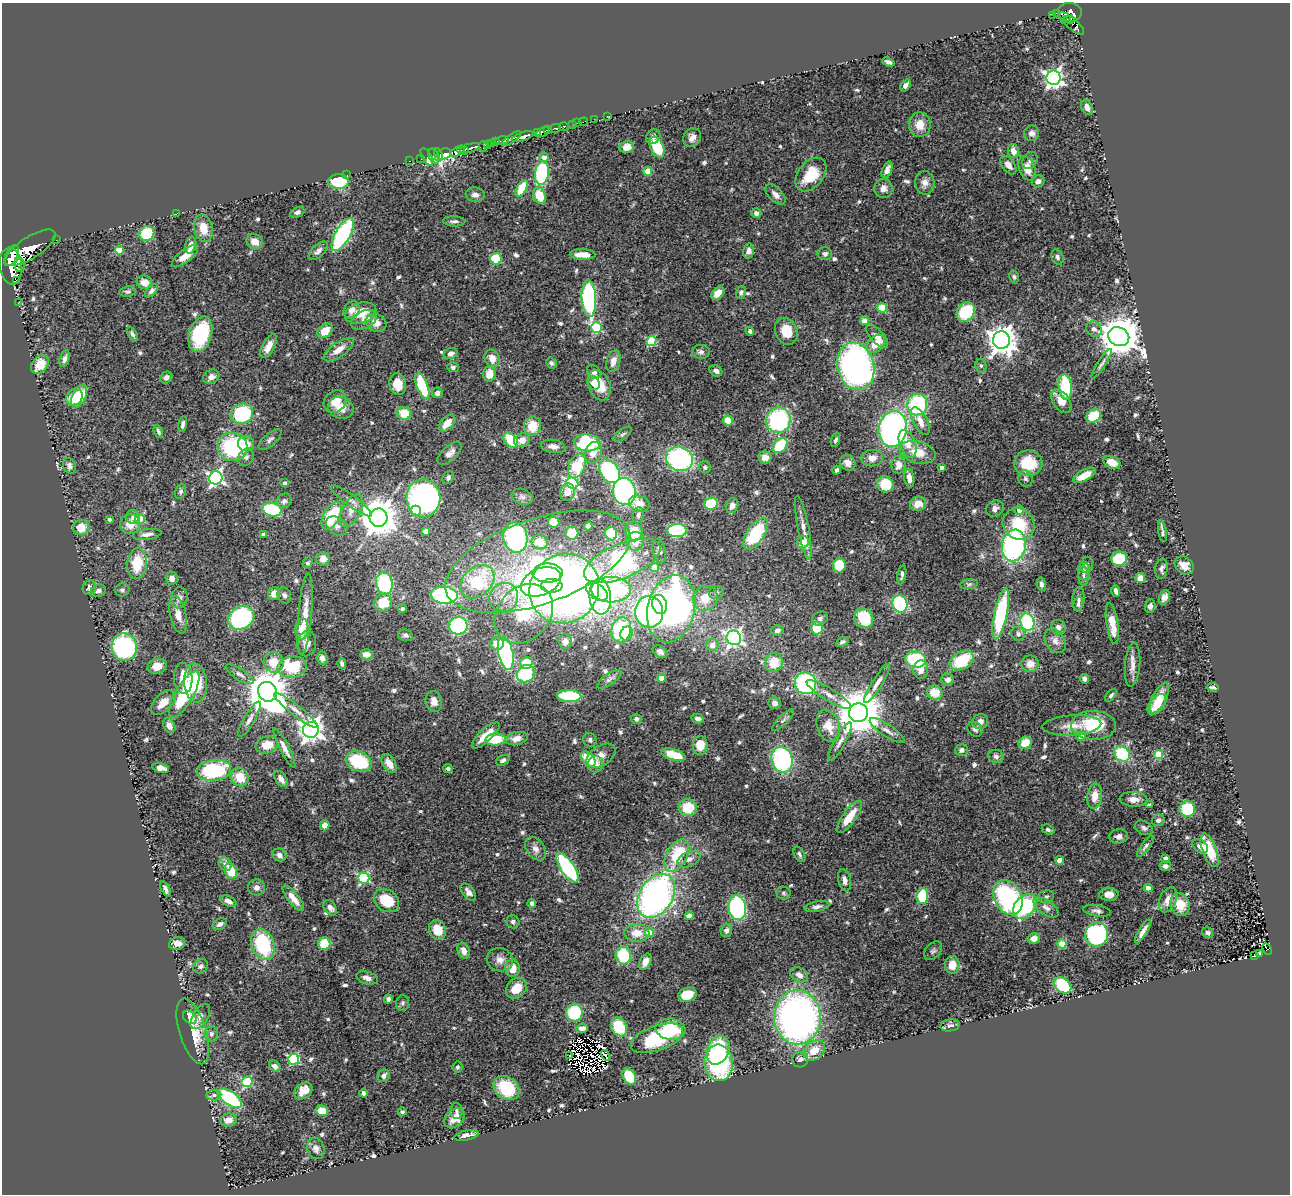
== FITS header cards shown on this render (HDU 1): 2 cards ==
NAXIS1  =                 1288
NAXIS2  =                 1192

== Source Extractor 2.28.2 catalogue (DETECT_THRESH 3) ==
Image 1288 x 1192 px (HDU 1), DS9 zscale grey, 1 PNG px = 1 image px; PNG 1292 x 1196 px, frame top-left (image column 1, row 1192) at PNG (2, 3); each listed source drawn as its Kron ellipse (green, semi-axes under 4 px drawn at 4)
Background 1.03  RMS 0.043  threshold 0.128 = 3 sigma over >= 5 px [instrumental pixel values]
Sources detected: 687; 7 with non-positive FLUX_AUTO (blend fragments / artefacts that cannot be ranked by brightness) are neither listed nor drawn; of the other 680, the 500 brightest by FLUX_AUTO listed and drawn (180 fainter detections omitted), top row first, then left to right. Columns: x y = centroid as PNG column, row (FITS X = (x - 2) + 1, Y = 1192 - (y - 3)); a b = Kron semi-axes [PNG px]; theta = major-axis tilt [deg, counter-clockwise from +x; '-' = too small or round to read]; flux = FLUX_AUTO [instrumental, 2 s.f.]
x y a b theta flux
1070 12 12 9 -2 990
1057 13 4 4 - 140
1053 15 4 3 - 85
1071 19 3 2 - 94
1067 20 3 2 - 35
1071 23 16 5 -41 180
888 62 6 3 -22 10
1053 78 7 7 - 1200
905 85 7 4 54 12
1087 107 8 5 -67 19
607 116 3 2 - 11
594 119 3 2 - 8.9
584 122 4 2 - 15
576 123 3 3 - 24
573 124 3 3 - 53
920 125 12 11 - 41
564 126 5 3 - 320
555 128 6 3 6 180
547 130 4 2 - 310
542 132 7 4 30 900
537 133 3 3 - 84
1032 133 8 7 - 15
653 136 8 6 49 10
523 137 11 4 17 1900
692 137 10 8 53 18
511 139 11 4 36 540
502 140 7 3 10 270
496 142 4 2 - 71
492 143 3 2 - 28
488 145 4 3 - 180
483 146 5 3 - 170
627 147 7 6 - 29
657 147 11 6 -66 130
468 148 12 3 12 1300
464 150 4 3 - 720
457 151 8 4 32 850
1013 151 7 5 -77 30
444 154 7 5 21 99
438 155 7 4 -78 94
434 156 8 5 -63 59
427 157 9 4 -58 30
544 157 5 4 - 22
421 159 2 2 - 9.3
409 161 3 2 - 14
1030 161 9 7 53 11
1008 165 11 6 -54 21
1027 168 12 8 -71 39
887 170 8 4 69 14
648 171 4 4 - 67
542 173 12 7 81 270
347 175 2 2 - 44
811 175 19 12 52 93
1038 181 7 5 38 13
338 182 10 7 -1 130
925 183 12 9 -88 20
522 188 9 5 60 100
883 188 9 9 - 18
475 195 9 7 -9 14
776 195 12 6 -46 17
539 196 8 6 -68 64
297 212 8 5 26 9.1
756 213 5 5 - 11
176 214 3 2 - 13
454 221 11 5 -2 9.3
203 228 14 9 -78 44
147 233 8 7 - 150
342 235 18 7 61 430
56 240 3 2 - 8.4
255 242 8 7 - 26
191 245 8 5 74 20
30 248 29 11 32 4900
119 250 4 4 - 83
318 251 12 6 43 13
748 251 7 5 75 13
825 254 7 6 - 10
583 255 13 5 -2 33
12 256 11 5 63 2200
185 256 16 6 38 32
1057 257 8 5 -68 8.7
496 259 6 5 - 140
20 265 7 4 87 720
11 266 18 11 -84 5800
1014 277 6 4 -76 6.7
16 280 3 2 - 210
144 282 7 7 - 26
128 291 8 5 9 6.5
151 291 8 5 45 9.5
741 292 6 5 - 7.2
718 293 7 5 44 32
589 298 18 7 -87 480
18 303 2 2 - 7.7
882 308 5 4 - 140
352 310 9 7 54 20
966 312 10 8 53 140
361 313 16 10 16 64
364 320 14 8 27 22
865 321 4 4 - 37
376 323 11 8 -27 26
596 328 5 5 - 200
1094 329 8 7 - 13
325 331 8 6 39 44
750 331 4 4 - 7.1
786 331 14 11 -65 61
132 334 8 4 -65 7.3
200 334 18 11 73 210
877 336 15 6 -48 25
1119 337 11 9 -28 9700
1001 340 9 8 - 3500
651 341 5 5 - 160
876 344 10 7 41 39
269 346 13 6 62 31
339 350 18 7 35 31
701 352 9 7 3 11
451 354 7 5 25 11
492 358 9 7 -68 27
65 359 8 5 74 10
613 361 11 6 75 24
551 363 5 5 - 6.3
40 364 10 7 50 61
1102 364 17 4 57 10
856 366 24 18 -75 1200
981 366 7 5 -75 6.9
453 367 6 5 - 7.3
716 371 7 5 -33 11
594 372 7 6 - 14
489 374 7 6 - 38
166 377 6 5 - 10
211 377 8 6 30 15
594 383 7 6 - 20
398 384 11 8 -78 42
599 385 16 10 -69 68
422 386 14 5 -68 150
1065 387 13 6 -83 170
437 393 5 5 - 11
79 396 12 6 65 89
74 397 9 7 55 82
1061 401 13 8 -55 41
335 402 12 10 44 39
917 405 11 10 - 280
341 408 13 10 -21 32
404 413 7 6 - 73
242 414 11 10 - 200
1094 416 8 6 34 100
728 420 5 5 - 53
778 420 13 12 - 340
920 421 15 7 -62 27
447 423 10 6 48 41
183 424 8 4 78 9.9
532 426 10 8 76 56
893 429 18 14 80 900
158 431 7 4 -68 7.7
623 434 10 4 36 6.9
270 439 14 6 41 11
511 440 8 6 -48 96
522 440 8 6 21 24
835 440 7 4 69 7.5
246 443 8 7 - 38
587 443 13 8 -4 290
907 444 14 8 -69 36
780 445 9 6 48 150
553 446 12 6 -8 18
233 447 15 14 - 260
918 452 18 11 -14 51
450 453 15 7 43 20
593 453 11 8 68 29
246 457 9 7 53 11
765 457 6 6 - 29
872 458 11 8 6 24
679 459 13 12 - 430
1112 462 9 6 -24 34
848 463 8 7 - 22
1028 463 14 12 -4 100
898 465 9 7 86 23
69 466 8 6 -69 10
577 466 13 8 66 140
705 467 6 6 - 6.4
942 468 4 3 - 12
837 470 4 4 - 7.9
609 471 13 9 -56 310
1084 475 12 5 29 48
448 477 7 5 67 7
216 478 7 6 - 780
909 478 9 5 -82 17
1025 479 8 7 - 9.2
285 483 4 3 - 11
572 483 6 5 - 520
885 484 8 7 - 98
624 491 13 11 -79 470
181 492 7 5 66 6.8
567 492 8 7 - 24
522 497 11 7 -20 10
423 498 19 17 89 810
284 501 8 7 - 10
351 501 25 5 -36 19
639 504 10 7 -18 38
711 504 7 6 - 120
918 504 8 7 - 34
732 506 7 6 - 16
995 508 9 7 34 14
272 510 10 6 -14 210
1019 510 5 5 - 24
351 511 18 9 62 32
415 511 5 5 - 39
638 515 8 5 82 8
331 516 14 8 62 150
133 517 7 6 - 11
379 518 9 9 - 7900
109 519 3 3 - 7
140 519 5 4 - 100
554 522 6 5 - 28
130 524 10 10 - 40
1019 524 17 15 -46 110
337 526 12 8 -39 17
588 526 4 4 - 12
81 527 8 7 - 54
803 528 32 5 -79 27
677 530 9 6 1 280
425 531 4 4 - 22
1162 531 11 3 -80 8
634 532 9 8 - 66
572 533 6 6 - 71
147 534 14 5 7 16
263 534 3 3 - 6.8
611 534 7 6 - 130
756 534 18 8 56 180
515 537 15 12 -79 390
635 541 9 8 - 36
540 542 8 7 - 58
803 542 6 6 - 68
1014 545 16 12 80 590
659 551 12 6 -79 14
323 559 7 6 - 30
1119 559 8 7 - 130
622 561 41 17 22 660
538 562 97 42 19 610
307 563 5 5 - 6.5
137 564 15 10 84 91
839 565 7 6 - 110
1087 565 8 6 76 9.3
1184 565 10 8 -37 30
654 567 4 4 - 36
1161 569 10 6 82 10
1084 571 9 6 87 10
547 573 15 9 1 210
902 575 10 3 80 8
1083 576 10 5 -86 9.4
172 578 6 6 - 18
1140 578 5 5 - 28
477 582 19 14 43 200
541 582 21 13 23 680
384 583 11 8 -81 250
969 584 9 5 9 7.5
1041 584 7 4 -80 9.8
552 586 11 7 2 280
89 588 7 6 - 13
564 589 36 34 45 1900
122 590 7 6 - 7.3
611 590 20 13 0 430
98 591 8 6 22 10
597 591 12 7 -35 340
1116 591 6 4 -74 14
716 592 7 6 - 6.7
274 594 6 6 - 23
284 595 8 6 -67 9
444 595 13 8 -4 400
504 597 15 14 - 50
600 597 18 10 -85 490
1164 597 8 5 65 17
179 598 10 8 76 16
705 598 13 11 47 50
1078 599 12 6 86 12
383 603 9 8 - 72
660 604 9 7 -72 150
900 604 8 7 - 230
1078 604 7 4 75 6.8
1150 606 7 5 74 8.7
402 609 4 4 - 7
671 609 34 23 76 960
649 612 15 14 - 800
305 614 41 6 85 58
524 614 33 26 48 370
1001 614 26 6 78 270
178 615 19 8 -77 32
241 618 14 11 31 350
820 618 8 6 31 8.4
864 618 10 9 - 140
1027 622 9 7 -73 300
1112 624 20 6 -81 43
458 626 9 8 - 300
1058 627 7 7 - 13
817 628 6 6 - 89
302 629 11 6 87 48
621 630 13 9 74 300
777 630 6 5 - 9.4
627 634 7 6 - 94
1018 634 7 6 - 9.5
405 635 7 5 -13 8.1
734 638 7 7 - 850
565 641 7 6 - 20
1055 641 13 9 -56 21
842 642 7 4 27 6.8
307 643 13 9 79 23
497 643 7 6 - 35
712 645 6 6 - 21
124 647 14 12 -77 470
660 652 7 5 -31 10
506 653 17 7 -79 480
366 654 6 5 - 24
322 658 6 5 - 14
915 660 10 8 -11 180
962 661 13 8 32 140
273 662 10 10 - 56
526 663 6 6 - 73
774 663 9 9 - 62
342 664 5 3 - 6.4
1030 664 8 8 - 30
1133 665 22 7 85 24
157 666 9 7 13 32
292 667 15 10 10 150
921 670 9 7 87 25
240 674 16 5 -32 12
526 674 9 8 - 210
183 678 15 9 -88 50
662 678 4 4 - 48
609 679 14 5 35 12
1084 679 5 4 - 9
948 680 6 6 - 12
196 683 19 11 -86 110
806 683 11 10 - 400
877 683 23 5 58 19
1213 687 6 3 -10 7.5
267 692 10 9 - 11000
935 693 8 7 - 57
184 694 26 9 60 160
829 694 25 6 -31 23
1111 695 7 4 48 6.3
569 696 12 6 -2 220
1159 699 16 7 65 47
434 701 10 8 -76 23
163 703 15 8 44 32
775 703 6 5 - 14
1157 704 12 7 51 35
296 710 27 5 -38 21
858 713 9 9 - 14000
249 719 20 5 60 16
636 719 5 5 - 8.6
698 719 6 5 - 14
783 720 15 4 44 9.9
980 722 8 7 - 18
1072 725 29 10 3 45
1094 725 22 14 -1 140
169 726 8 5 -65 17
828 726 17 11 -69 49
975 729 8 6 -43 9.9
311 730 8 8 - 2300
887 731 20 6 -34 17
486 735 18 6 43 43
1081 736 4 4 - 38
516 738 11 6 12 24
495 739 10 6 4 85
590 740 7 6 - 7.8
840 741 21 5 61 18
1025 743 7 6 - 49
267 745 11 8 15 46
700 745 9 7 -89 55
284 748 22 4 -63 20
962 750 6 6 - 9.6
1122 754 8 7 - 180
673 755 12 5 -15 84
1158 755 5 4 - 120
601 756 16 10 33 28
996 756 8 6 -18 10
588 759 9 5 -46 98
503 760 7 5 28 9.5
782 760 13 10 -76 400
359 762 13 9 -22 160
389 764 10 6 -57 30
596 764 8 7 - 16
161 768 8 5 -14 20
448 768 5 4 - 6.4
214 770 17 10 8 230
240 777 9 8 - 59
281 779 9 5 -54 20
1095 796 13 7 83 34
1133 799 14 7 -2 23
1149 805 4 3 - 13
688 808 9 8 - 77
1187 809 8 8 - 120
849 817 19 6 54 61
1158 820 6 5 - 7.9
325 825 5 4 - 20
1144 828 9 6 -28 9.6
1048 830 6 5 - 6.7
1119 836 9 7 7 12
1145 846 13 4 52 8.3
1200 846 8 6 -39 22
536 849 13 8 -55 18
1209 850 17 7 -69 93
799 854 8 5 -61 7.2
279 855 7 6 - 14
677 856 18 10 62 120
1165 858 4 3 - 17
689 859 12 7 23 17
1060 860 4 4 - 40
225 864 7 6 - 12
1165 866 6 5 - 12
567 867 17 6 -56 380
231 871 8 5 -66 73
364 878 6 5 - 290
845 880 11 6 -76 17
256 887 9 8 - 15
1148 888 4 4 - 32
165 889 8 3 -64 11
468 892 10 6 -50 14
784 893 7 6 - 6.7
1109 894 9 6 -2 26
656 896 24 16 57 1100
922 896 8 6 86 120
1008 897 18 13 -62 470
1046 897 8 6 18 7.5
293 898 15 5 -52 29
1168 900 13 8 65 26
228 901 8 5 -24 14
386 901 13 10 -33 85
532 903 4 4 - 7.6
1180 905 11 9 -70 48
1025 906 14 9 50 270
817 907 12 5 11 12
330 908 8 6 -56 14
737 908 12 8 -82 440
1046 908 14 7 -34 17
1097 911 14 5 -9 10
689 916 4 4 - 33
513 922 7 6 - 8.3
220 924 8 5 27 10
437 930 10 8 -66 55
726 930 7 5 72 9.7
1143 931 14 4 59 17
649 932 4 4 - 50
637 933 12 8 -4 41
1208 933 5 5 - 7.4
1097 934 12 11 - 400
1034 938 6 5 - 17
177 944 8 6 20 20
324 944 6 6 - 85
1062 944 4 4 - 94
263 945 16 11 -71 210
1267 949 6 3 -63 7.7
464 951 8 5 -70 20
933 951 11 7 48 7.8
1260 954 4 3 - 22
623 955 9 7 -86 130
1255 956 4 2 - 9.6
500 960 13 11 -20 23
645 962 9 5 60 20
952 965 9 7 85 37
201 966 8 6 38 9.1
513 968 9 7 88 33
799 975 9 7 -29 14
367 978 11 6 -16 15
1063 985 9 7 -38 140
516 988 11 9 45 51
688 995 9 7 16 59
388 999 4 4 - 7.3
403 1003 8 6 87 7.2
574 1013 9 8 - 160
200 1016 14 7 58 18
190 1017 8 5 -43 78
797 1017 27 23 -89 1300
950 1025 10 6 9 10
619 1027 10 7 -60 100
582 1028 6 4 8 17
671 1029 15 10 -9 110
193 1031 34 13 -73 82
211 1034 8 6 83 9.2
657 1038 27 12 19 200
718 1050 15 11 66 290
814 1050 12 9 39 44
569 1055 3 2 - 7.3
605 1055 5 2 - 6.4
294 1059 5 5 - 290
800 1060 8 7 - 12
719 1063 18 14 -85 360
275 1066 6 5 - 12
458 1067 5 5 - 7.1
384 1076 6 5 - 12
629 1076 8 6 -61 130
247 1082 5 5 - 230
506 1088 14 11 -37 130
303 1091 10 7 41 31
363 1093 4 3 - 7.3
214 1095 7 5 8 8.7
230 1098 14 6 -34 280
322 1111 6 5 - 41
456 1111 8 6 -88 8.2
402 1112 4 4 - 6.5
455 1118 11 8 44 39
229 1120 8 6 13 26
466 1135 12 5 12 21
316 1148 11 8 -73 14
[180 fainter detections neither listed nor drawn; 7 non-positive-flux detections neither listed nor drawn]